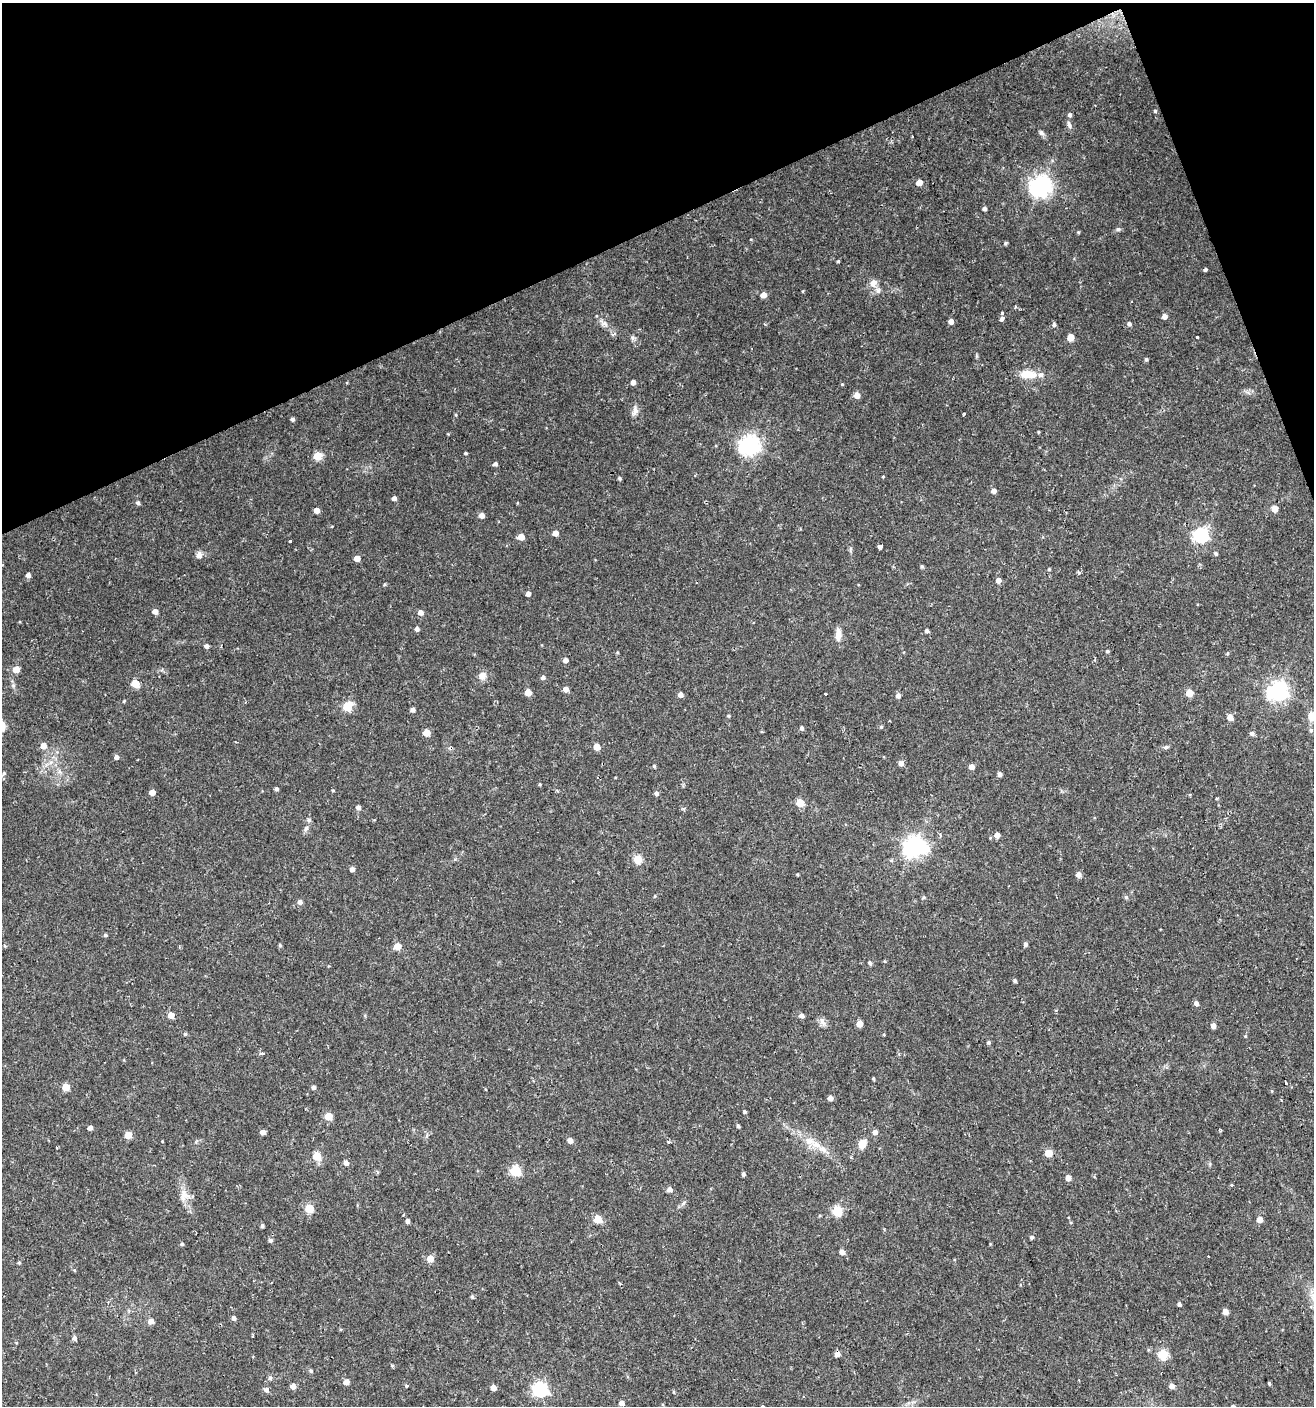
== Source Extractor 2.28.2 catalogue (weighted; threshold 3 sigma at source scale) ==
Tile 3 of 4 x 4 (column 3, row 1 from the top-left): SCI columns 2707-4018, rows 4211-5614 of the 5473 x 5614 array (HDU 1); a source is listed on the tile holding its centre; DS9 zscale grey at full resolution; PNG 1316 x 1408 px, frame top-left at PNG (2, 3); no overlay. Shown black and unused: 19% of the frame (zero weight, under 2 of 3 exposures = <1% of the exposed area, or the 3 px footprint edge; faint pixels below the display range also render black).
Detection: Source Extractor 2.28.2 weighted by HDU 2 'WHT'; one run over the whole footprint, this tile lists its part. Background 0.0254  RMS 0.0042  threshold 0.0188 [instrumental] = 3 sigma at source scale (4.5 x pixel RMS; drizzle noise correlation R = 1.50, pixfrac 1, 0.0396/0.0396 arcsec/px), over >= 5 px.
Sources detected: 205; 3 cosmic-ray / hot-pixel residue — not listed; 3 inside a brighter listed object's ellipse — not listed separately; the other 199 listed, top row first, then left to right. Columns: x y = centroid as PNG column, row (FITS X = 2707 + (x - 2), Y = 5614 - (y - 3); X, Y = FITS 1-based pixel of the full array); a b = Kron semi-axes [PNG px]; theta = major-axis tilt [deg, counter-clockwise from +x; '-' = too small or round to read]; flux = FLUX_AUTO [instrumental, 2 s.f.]
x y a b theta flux
1155 111 4 4 - 0.62
1069 115 6 5 - 1
1069 125 10 6 -69 1.4
1041 133 8 6 -44 1.1
912 136 3 2 - 0.62
919 183 5 4 - 4.2
1040 186 7 7 - 270
984 209 4 4 - 1.1
1118 229 6 5 - 0.8
1078 232 4 4 - 0.45
1005 243 5 4 - 0.62
838 261 4 3 - 0.5
1205 270 4 3 - 0.83
873 283 12 9 58 2.6
763 295 5 5 - 3.6
1002 313 3 3 - 0.87
1164 316 5 5 - 2.1
1002 319 4 4 - 1.2
951 321 4 4 - 2.2
605 324 9 7 -37 1.7
1129 324 5 5 - 1.1
1054 325 5 5 - 0.94
1070 337 5 5 - 6.5
1197 337 3 3 - 1.4
633 338 6 6 - 0.94
1146 359 4 4 - 0.76
1028 374 17 9 -4 7.7
633 382 4 4 - 1.9
857 395 5 5 - 3.4
635 411 14 8 80 2.2
964 415 4 3 - 0.79
293 419 4 4 - 1.1
1038 432 4 2 - 0.32
749 445 7 7 - 220
466 453 3 3 - 0.53
317 456 5 5 - 11
495 464 4 4 - 1.4
883 477 4 3 - 0.33
620 478 4 4 - 0.69
993 491 4 4 - 2.1
394 498 4 4 - 1.6
138 503 5 5 - 0.91
1275 509 5 5 - 5.2
317 510 4 4 - 2.9
482 515 5 5 - 2.6
555 533 4 4 - 3.3
1201 535 6 6 - 90
521 537 5 4 - 5.2
290 541 3 3 - 0.8
880 546 4 4 - 5.2
850 549 6 4 71 0.6
1216 554 5 4 - 0.74
199 555 7 7 - 2.2
357 558 5 4 - 3.4
922 567 4 4 - 0.6
1049 569 4 4 - 0.51
1078 572 5 3 - 0.45
28 575 5 4 - 1.7
998 580 4 4 - 2.7
384 585 5 3 - 0.45
528 594 4 4 - 1.7
155 611 4 4 - 2.3
420 612 5 5 - 2.4
417 629 4 4 - 1.5
927 631 4 4 - 1.1
838 634 16 7 89 3.2
206 646 5 4 - 1.4
1107 651 4 4 - 0.59
1227 653 4 3 - 0.75
566 660 4 4 - 2.3
16 669 5 5 - 5.2
482 676 11 9 70 2.6
543 677 5 5 - 1.1
135 683 5 5 - 11
566 689 5 4 - 2.6
1278 691 7 7 - 210
528 692 5 5 - 4.2
1189 693 5 5 - 8.8
826 694 4 3 - 2.3
680 695 5 5 - 1.9
898 696 5 5 - 1.7
124 701 5 3 - 0.39
347 707 7 6 - 10
413 710 4 4 - 1.4
729 716 4 3 - 0.39
1311 716 10 7 83 4
1230 717 5 4 - 3.6
881 727 4 4 - 0.57
802 728 5 4 - 0.97
1311 730 6 5 - 0.82
427 733 5 5 - 6
1252 733 5 5 - 1.1
43 746 5 5 - 3.6
597 747 5 5 - 5.7
1166 747 8 5 2 0.8
116 757 5 4 - 1.3
901 763 5 5 - 1.9
654 766 4 4 - 0.55
971 767 5 5 - 2.4
4 773 6 5 - 0.68
1000 774 4 4 - 1.5
540 784 4 4 - 0.4
277 789 4 4 - 0.88
333 790 4 3 - 0.43
557 790 4 3 - 0.6
152 792 5 4 - 3.4
656 793 5 4 - 1.2
1217 798 4 3 - 0.43
800 803 5 5 - 10
358 807 5 5 - 1.5
683 809 6 4 18 0.51
309 820 5 5 - 0.82
306 828 8 6 73 1.2
997 835 5 5 - 2.4
914 847 9 7 -3 260
638 859 5 5 - 13
352 869 4 4 - 1.7
1078 874 5 5 - 2.2
655 896 5 3 - 0.35
1126 897 5 5 - 0.75
923 898 6 4 3 0.47
300 902 5 5 - 1.6
105 935 5 4 - 0.62
1025 944 5 4 - 1.2
280 945 5 4 - 0.52
397 946 5 5 - 7
870 963 5 4 - 0.77
1015 981 5 4 - 0.69
1196 1003 5 4 - 1.5
171 1015 5 5 - 3.7
802 1016 5 4 - 1.7
822 1021 12 7 -72 1.7
859 1024 5 4 - 4.3
1213 1025 4 4 - 2.5
185 1034 5 4 - 0.56
989 1043 5 4 - 0.72
262 1053 5 4 - 0.79
873 1079 4 3 - 0.43
1286 1083 4 3 - 0.45
66 1087 5 5 - 7
313 1087 4 4 - 0.94
1272 1091 4 3 - 0.34
830 1098 4 4 - 2.2
745 1112 3 3 - 0.55
328 1116 5 5 - 9.1
738 1126 4 3 - 0.72
90 1128 4 4 - 1.6
263 1132 5 4 - 2.1
875 1132 5 4 - 2
128 1135 5 5 - 5.7
570 1140 5 4 - 2.3
162 1141 3 3 - 0.38
809 1141 11 11 - 3.8
862 1144 9 7 61 4.6
823 1149 12 7 -37 2.7
1049 1153 5 5 - 8.5
317 1156 5 5 - 12
346 1163 5 5 - 1.7
515 1171 5 5 - 27
377 1172 5 4 - 0.64
743 1174 4 3 - 0.91
1068 1178 5 4 - 2.7
1231 1185 4 3 - 0.44
670 1190 5 5 - 1.9
184 1196 15 15 - 4.1
309 1208 5 5 - 15
837 1211 5 5 - 23
598 1219 5 5 - 11
1259 1219 4 4 - 3.9
407 1221 4 4 - 1.4
262 1226 4 4 - 0.7
1032 1237 4 4 - 0.96
270 1240 5 5 - 1
182 1244 5 4 - 0.6
842 1252 5 4 - 2.4
430 1258 5 5 - 4.9
19 1263 4 4 - 0.59
472 1296 5 4 - 0.67
108 1302 4 4 - 0.5
1179 1304 4 4 - 0.95
1226 1312 4 4 - 3.1
234 1318 5 4 - 1.2
151 1321 5 5 - 2.6
74 1338 5 4 - 1.3
837 1354 5 5 - 2.7
1163 1354 5 5 - 21
392 1366 5 4 - 0.51
311 1371 5 4 - 0.81
270 1378 6 5 - 0.73
346 1382 5 5 - 2.8
1269 1383 3 3 - 0.49
293 1386 5 5 - 2.1
406 1386 4 3 - 0.69
1172 1386 4 4 - 2.7
493 1388 4 4 - 2.9
540 1389 6 6 - 85
266 1390 6 5 - 1.4
622 1403 5 4 - 2.1
762 1406 3 3 - 0.81
Overlapping masked pixels (flux is a lower limit): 1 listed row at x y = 837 1354
Isophote crosses this tile's border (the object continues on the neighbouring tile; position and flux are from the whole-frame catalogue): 2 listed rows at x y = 1311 716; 762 1406